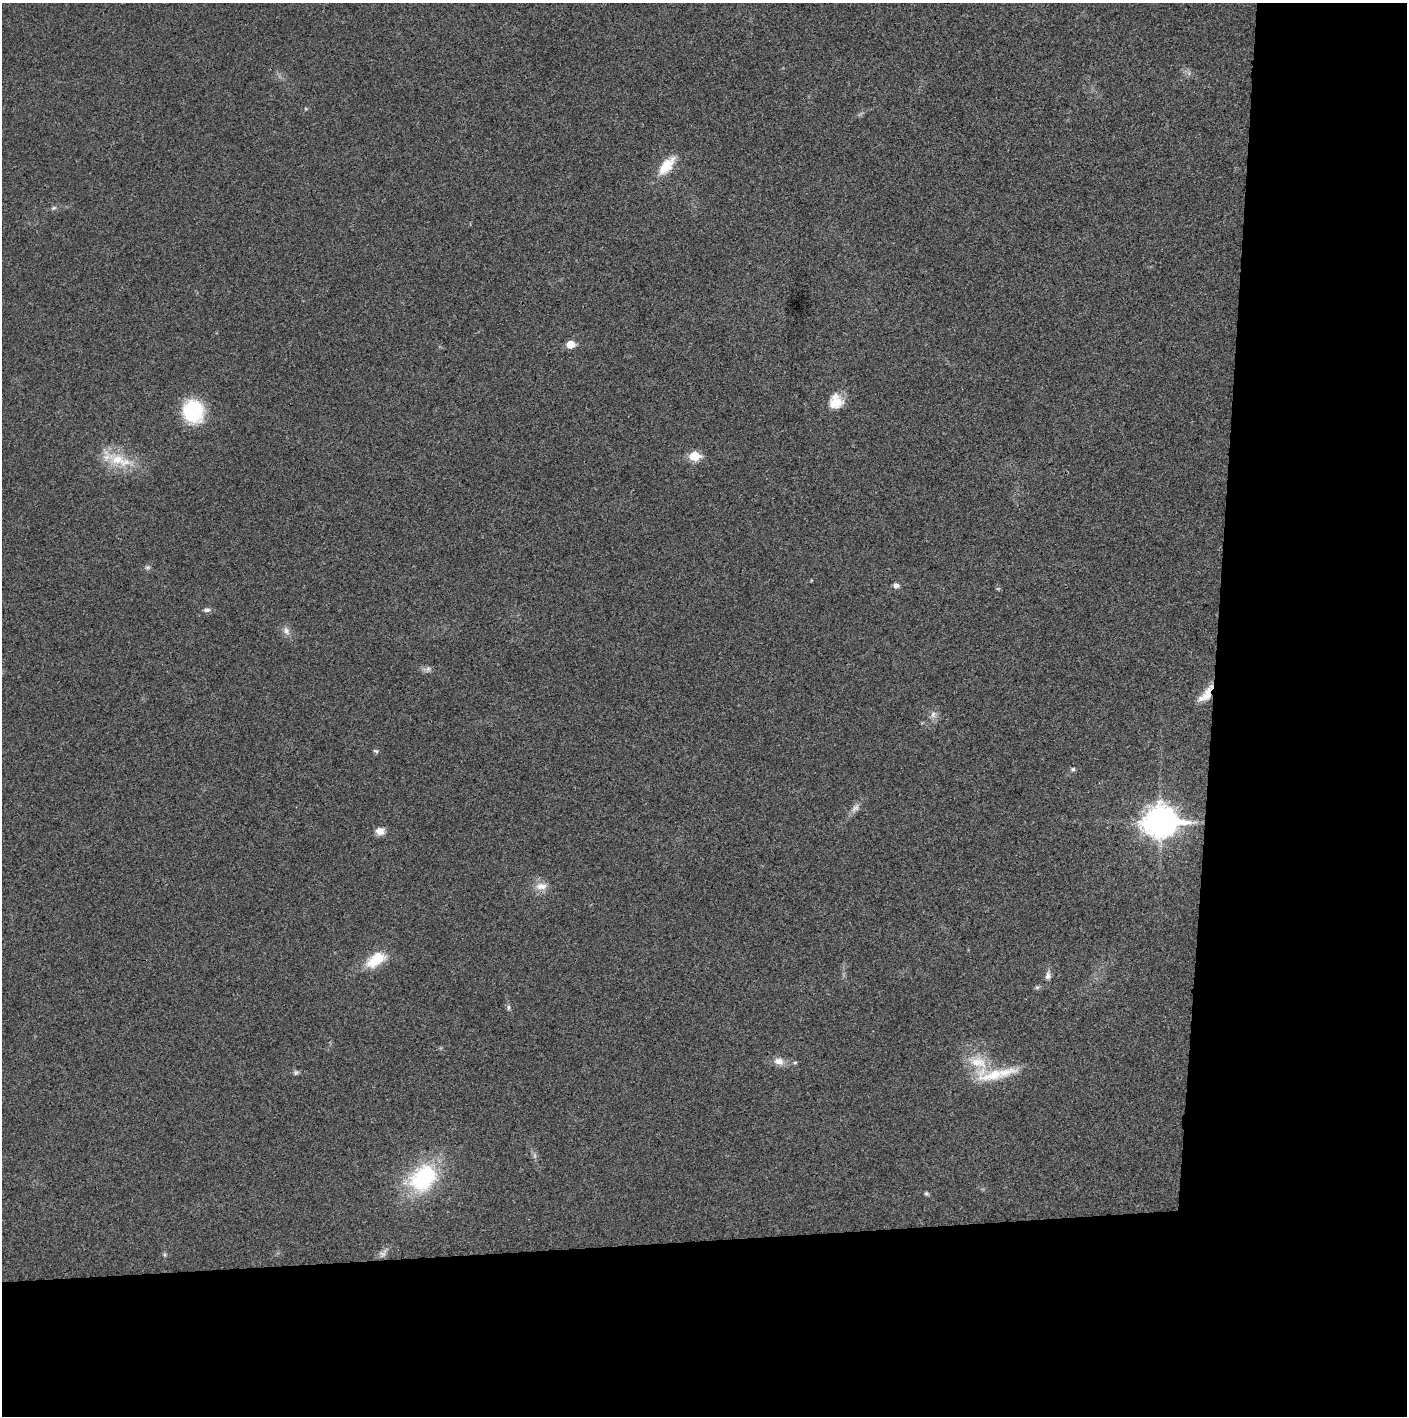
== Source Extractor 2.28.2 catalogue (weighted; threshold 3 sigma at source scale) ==
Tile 9 of 3 x 3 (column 3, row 3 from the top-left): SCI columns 2815-4219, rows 2-1415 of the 4220 x 4242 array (HDU 1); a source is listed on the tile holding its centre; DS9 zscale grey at full resolution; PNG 1409 x 1418 px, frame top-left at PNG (2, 3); no overlay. Shown black and unused: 24% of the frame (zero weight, under 3 of 4 exposures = <1% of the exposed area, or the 3 px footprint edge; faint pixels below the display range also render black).
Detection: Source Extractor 2.28.2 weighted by HDU 2 'WHT'; one run over the whole footprint, this tile lists its part. Background 0.0191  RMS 0.0051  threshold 0.0231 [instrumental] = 3 sigma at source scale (4.5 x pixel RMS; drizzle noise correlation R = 1.50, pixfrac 1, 0.05/0.05 arcsec/px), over >= 5 px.
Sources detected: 37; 2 too faint to see at this stretch — not listed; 2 inside a brighter listed object's ellipse — not listed separately; the other 33 listed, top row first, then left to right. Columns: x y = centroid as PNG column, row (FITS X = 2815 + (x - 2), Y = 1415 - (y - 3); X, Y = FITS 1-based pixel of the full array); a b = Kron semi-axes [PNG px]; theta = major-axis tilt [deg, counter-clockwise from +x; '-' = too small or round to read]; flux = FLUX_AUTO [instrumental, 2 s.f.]
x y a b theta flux
1189 73 7 5 -49 1.4
666 166 29 13 51 12
54 208 8 5 26 1.2
570 344 6 5 - 12
836 401 18 17 - 9.8
193 411 24 21 -76 34
694 456 6 5 - 25
119 460 45 17 -17 19
147 567 7 7 - 1.3
896 585 8 7 - 2
998 588 6 4 1 0.65
207 610 10 6 -5 1.8
286 631 12 9 -68 3.2
427 669 12 8 14 2
1207 695 22 10 67 7.5
933 715 11 9 53 3
376 751 7 5 -30 0.99
1073 769 6 5 - 1.2
855 808 15 8 47 3.3
1161 821 13 10 3 870
380 831 11 9 12 3.8
541 886 18 10 4 5.8
376 960 24 13 32 17
1048 975 13 7 83 2.6
1037 987 7 5 1 1.1
508 1007 8 6 -81 1.3
779 1061 15 10 -13 4.5
795 1063 5 5 - 0.76
296 1073 8 6 21 1.2
992 1076 49 18 6 22
423 1178 42 30 39 52
926 1194 5 4 - 1.1
165 1254 7 5 -46 0.88
Overlapping masked pixels (flux is a lower limit): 1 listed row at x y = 1207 695